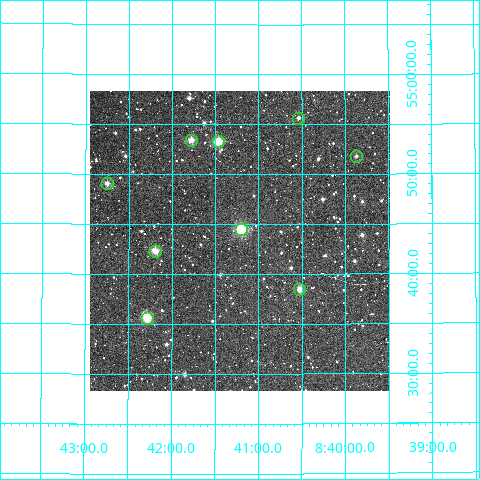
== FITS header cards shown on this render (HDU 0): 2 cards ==
NAXIS1  =                  300
NAXIS2  =                  300

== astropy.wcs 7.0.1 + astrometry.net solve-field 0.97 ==
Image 300 x 300 px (HDU 0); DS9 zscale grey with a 90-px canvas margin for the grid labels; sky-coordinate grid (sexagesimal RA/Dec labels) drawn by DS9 from the SOLVED WCS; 9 Tycho-2 reference stars matched to detected sources circled (green)
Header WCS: RA---TAN/DEC--TAN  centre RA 08:41:13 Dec +54:43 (130.30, +54.72 deg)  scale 6 arcsec/px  FOV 30.0' x 30.0'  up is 0 deg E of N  parity normal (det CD < 0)
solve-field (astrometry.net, Tycho-2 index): VERIFIED the header's WCS against the Tycho-2 star catalogue (9 matches, 0 conflicts) and refined it, rather than solving blind
Solved WCS: RA---TAN-SIP/DEC--TAN-SIP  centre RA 08:41:13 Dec +54:43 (130.30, +54.72 deg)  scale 6 arcsec/px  FOV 30.0' x 30.1'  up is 0 deg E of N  parity normal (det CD < 0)
The solver's refit moves the header's centre by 0.65 arcsec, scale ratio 0.9995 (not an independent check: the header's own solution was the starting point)
Tycho-2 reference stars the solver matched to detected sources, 9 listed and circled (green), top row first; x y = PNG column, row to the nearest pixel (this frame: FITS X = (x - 90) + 1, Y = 300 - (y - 91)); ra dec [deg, ICRS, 3 dp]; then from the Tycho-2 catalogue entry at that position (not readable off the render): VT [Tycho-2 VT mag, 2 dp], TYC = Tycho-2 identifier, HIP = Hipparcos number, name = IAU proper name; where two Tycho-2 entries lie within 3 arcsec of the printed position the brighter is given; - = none
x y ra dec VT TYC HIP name
298 118 130.135 +54.928 12.09 3798-792-1 - -
191 140 130.444 +54.891 10.95 3798-776-1 - -
218 141 130.367 +54.888 10.32 3798-773-1 - -
356 156 129.967 +54.864 12.08 3798-738-1 - -
107 183 130.688 +54.818 11.40 3798-755-1 - -
241 229 130.300 +54.741 9.56 3798-861-1 - -
155 251 130.548 +54.705 10.49 3798-883-1 - -
299 289 130.132 +54.642 10.67 3798-961-1 - -
147 318 130.571 +54.593 9.95 3798-997-1 - -